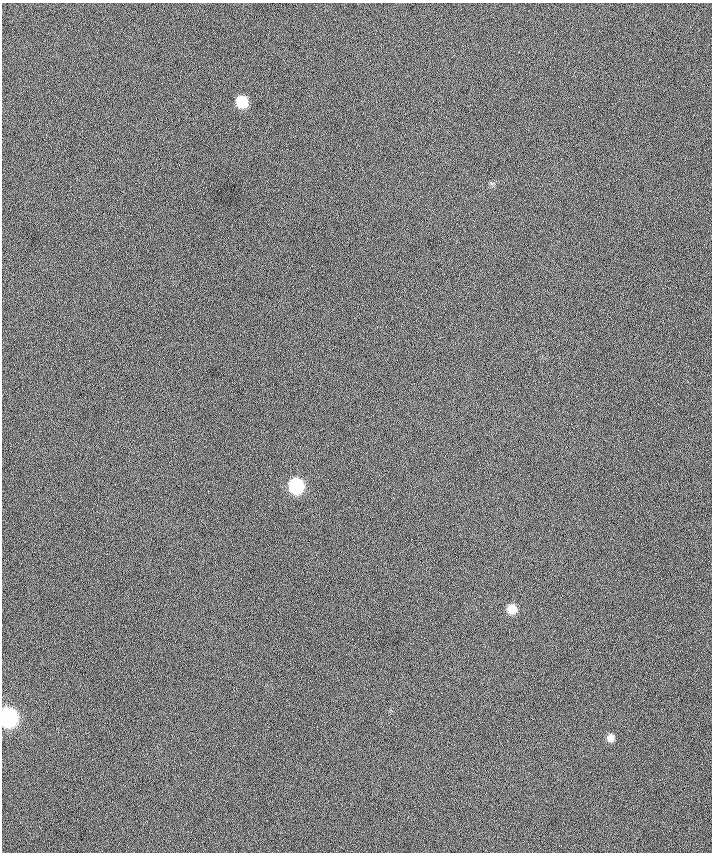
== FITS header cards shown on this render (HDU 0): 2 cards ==
NAXIS1  =                  710 /
NAXIS2  =                  850 /

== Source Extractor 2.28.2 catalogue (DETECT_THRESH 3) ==
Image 710 x 850 px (HDU 0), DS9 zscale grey, 1 PNG px = 1 image px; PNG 714 x 854 px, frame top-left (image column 1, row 850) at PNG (2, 3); no overlay
Background -2.22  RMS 38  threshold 114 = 3 sigma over >= 5 px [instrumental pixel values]
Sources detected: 5; all 5 listed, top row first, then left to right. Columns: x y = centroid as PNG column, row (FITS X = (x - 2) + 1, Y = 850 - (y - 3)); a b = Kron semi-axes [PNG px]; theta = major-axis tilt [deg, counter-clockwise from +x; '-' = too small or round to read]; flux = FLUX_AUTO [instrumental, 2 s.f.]
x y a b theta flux
242 102 9 9 - 74000
296 486 10 9 - 230000
512 609 9 9 - 36000
8 718 10 10 - 720000
610 738 9 7 84 16000
At the frame edge (FLAGS 8, measured only in part): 1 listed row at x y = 8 718